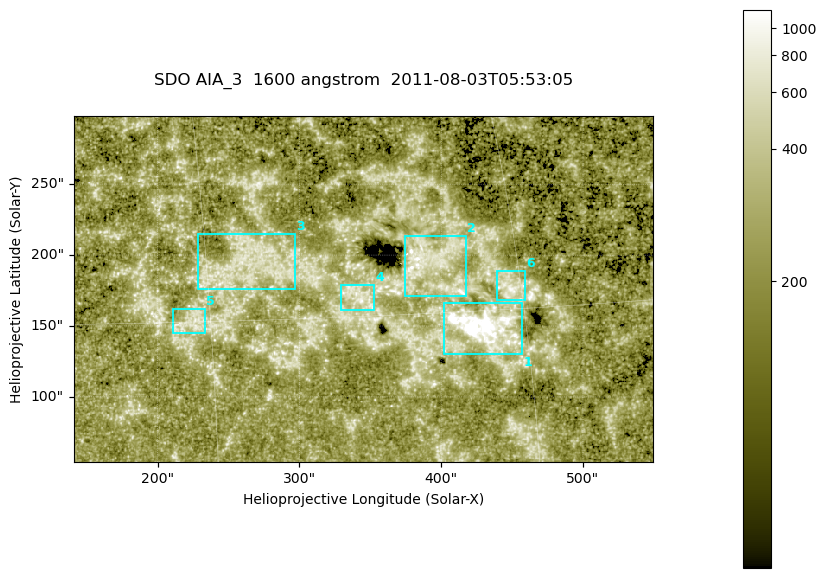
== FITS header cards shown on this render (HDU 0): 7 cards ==
TELESCOP= 'SDO     '           /
INSTRUME= 'AIA_3   '           /
WAVELNTH=                 1600 /
WAVEUNIT= 'angstrom'           /
DATE-OBS= '2011-08-03T05:53:05.123' /
CTYPE1  = 'HPLN-TAN'           /
CTYPE2  = 'HPLT-TAN'           /

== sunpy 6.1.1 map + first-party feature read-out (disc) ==
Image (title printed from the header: SDO AIA_3  1600 angstrom  2011-08-03T05:53:05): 670 x 401 px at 0.609 arcsec/px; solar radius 945 arcsec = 1552 px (partial field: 3.6% of the solar disc is inside the frame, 100% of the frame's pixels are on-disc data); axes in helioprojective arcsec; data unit not stated in the header (colour bar unlabelled)
Pointing: header CRPIX1/2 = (2047.81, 2050.03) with CRVAL1/2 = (0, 0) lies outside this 670 x 401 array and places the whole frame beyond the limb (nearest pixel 1.39 R_sun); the SolarSoft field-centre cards XCEN/YCEN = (345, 176.1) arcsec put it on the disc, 1904 arcsec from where CRPIX/CRVAL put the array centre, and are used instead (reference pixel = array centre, CRVAL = XCEN/YCEN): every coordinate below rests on XCEN/YCEN
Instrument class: DISC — disc imager (sunpy class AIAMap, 1600 A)
Bright regions (active regions / flare kernels): reference = the on-disc median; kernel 5 px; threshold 5 sigma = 348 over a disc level ~226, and >= 1.15x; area >= 268 px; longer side >= 5 px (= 3 arcsec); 6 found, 6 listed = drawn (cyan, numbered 1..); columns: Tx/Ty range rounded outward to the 2 arcsec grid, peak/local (2 s.f.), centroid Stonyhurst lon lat
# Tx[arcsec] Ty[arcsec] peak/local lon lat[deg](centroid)
1 402..458 130..166 25 +28 +14
2 374..418 170..214 5.1 +26 +17
3 228..298 176..216 3.3 +17 +17
4 328..354 160..180 4 +22 +16
5 210..234 144..162 3.3 +14 +15
6 438..460 168..190 4.3 +29 +16